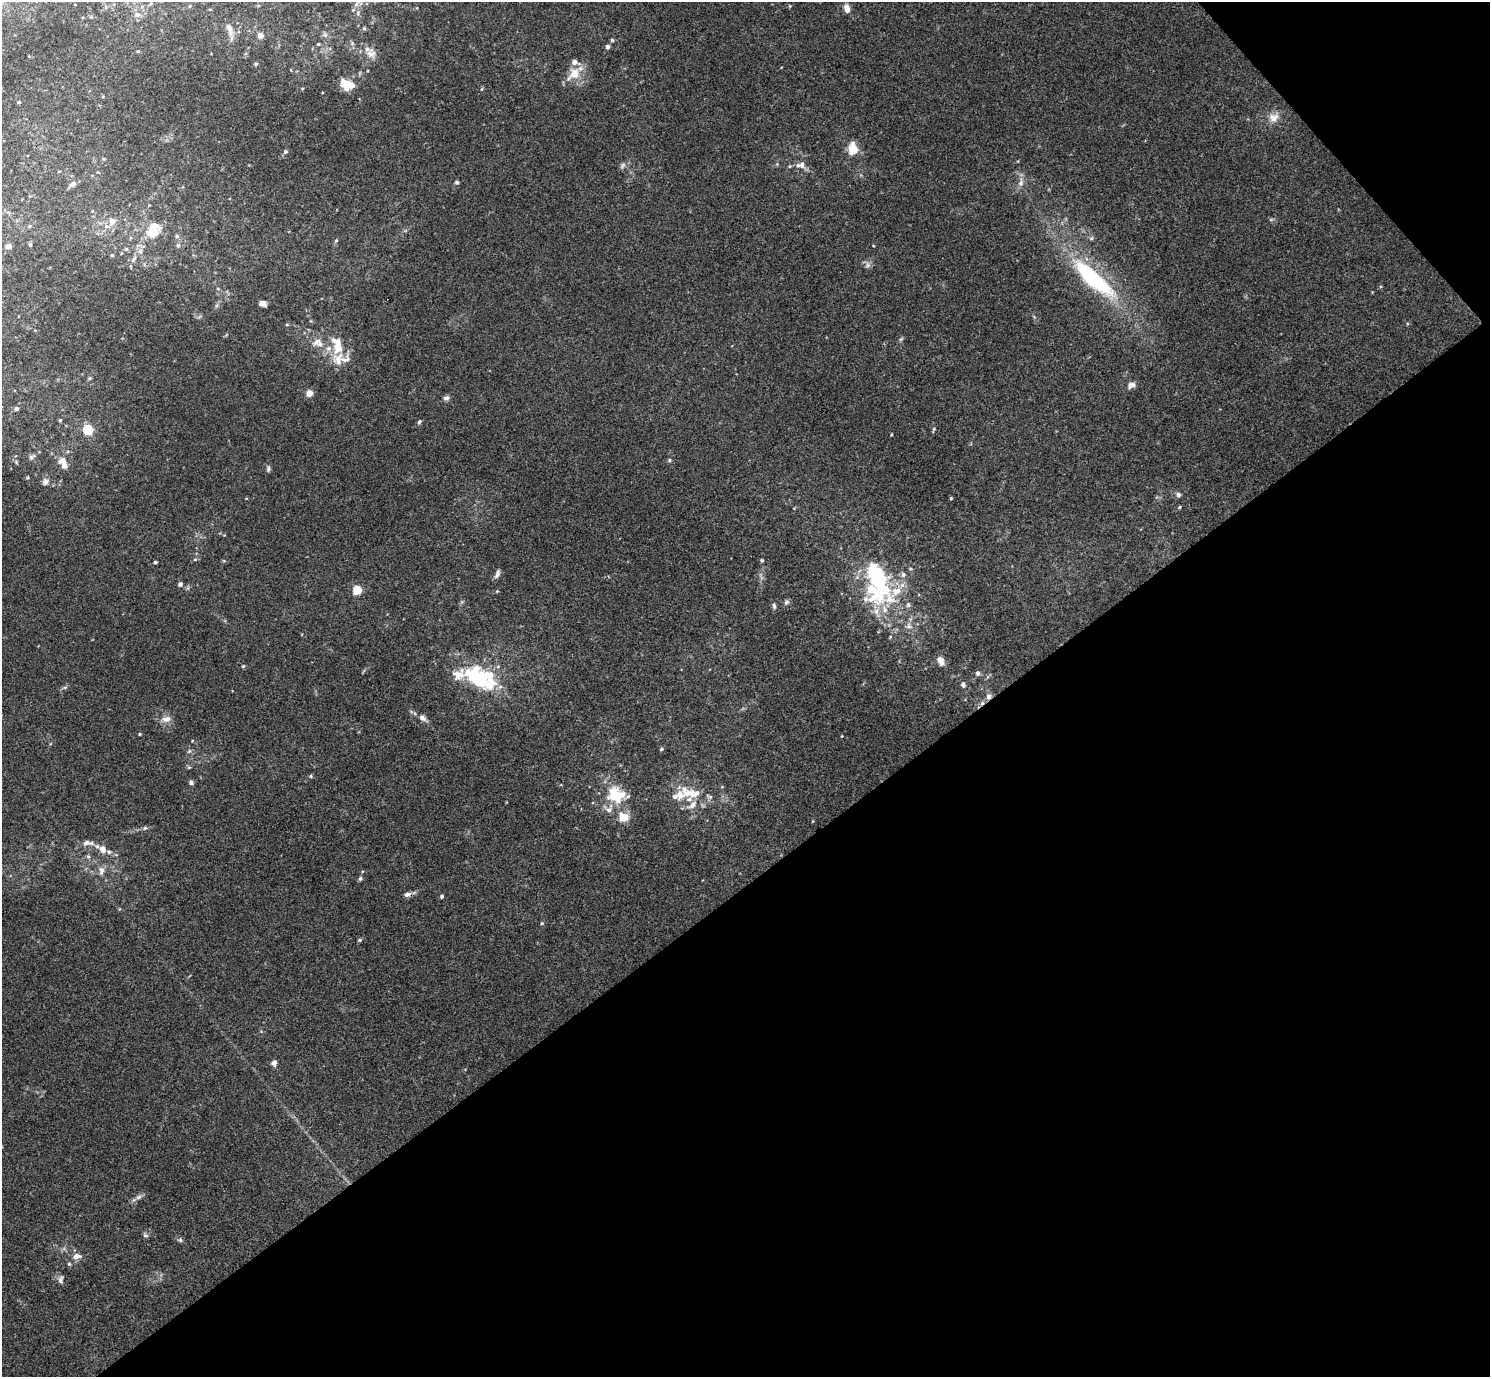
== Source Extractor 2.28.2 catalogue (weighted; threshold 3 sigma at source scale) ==
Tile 12 of 4 x 4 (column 4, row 3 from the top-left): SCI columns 4473-5960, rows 1676-3050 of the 5963 x 5961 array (HDU 1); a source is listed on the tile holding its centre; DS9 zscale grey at full resolution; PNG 1492 x 1379 px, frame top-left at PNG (2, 2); no overlay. Shown black and unused: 38% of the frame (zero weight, under 3 of 4 exposures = <1% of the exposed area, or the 3 px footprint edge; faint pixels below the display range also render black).
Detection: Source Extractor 2.28.2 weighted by HDU 2 'WHT'; one run over the whole footprint, this tile lists its part. Background 0.0451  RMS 0.0048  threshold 0.0217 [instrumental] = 3 sigma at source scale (4.5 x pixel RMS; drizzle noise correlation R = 1.50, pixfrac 1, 0.05/0.05 arcsec/px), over >= 5 px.
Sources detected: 154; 1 too faint to see at this stretch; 2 inside a brighter object's white glare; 1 cosmic-ray / hot-pixel residue — not listed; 30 inside a brighter listed object's ellipse — not listed separately; the other 120 listed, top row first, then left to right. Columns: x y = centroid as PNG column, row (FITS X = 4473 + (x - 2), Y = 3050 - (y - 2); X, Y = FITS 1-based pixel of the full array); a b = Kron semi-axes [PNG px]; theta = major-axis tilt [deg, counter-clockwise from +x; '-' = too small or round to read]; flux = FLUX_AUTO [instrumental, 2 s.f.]
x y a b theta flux
151 4 5 4 - 0.75
356 4 7 6 - 1.4
790 6 4 4 - 0.47
847 8 11 7 -78 3.4
137 15 8 7 - 2.3
229 28 17 7 -76 3.6
364 28 6 5 - 0.75
325 35 8 6 -2 1.4
260 36 7 6 - 2.3
612 40 4 4 - 0.84
318 44 5 4 - 0.66
607 47 5 5 - 1.5
138 51 5 3 - 0.47
371 53 15 13 -62 4.8
256 64 4 4 - 0.8
574 74 23 14 48 8.4
347 84 16 11 -22 9.6
19 102 4 3 - 0.88
1274 118 14 12 39 5
854 149 16 11 48 6.7
285 151 5 5 - 1.2
622 165 10 6 57 1.4
802 165 9 8 - 2.6
98 172 4 4 - 0.47
457 182 5 5 - 0.97
1021 182 15 7 81 3.2
73 184 8 6 28 2.1
149 205 4 4 - 0.45
112 221 6 5 - 5.2
29 226 5 4 - 0.63
106 226 8 7 - 2.4
152 233 21 14 23 11
177 236 6 6 - 1
1091 238 6 5 - 0.94
336 241 6 4 67 0.74
30 244 5 4 - 0.61
178 245 7 6 - 1.2
8 246 5 5 - 2.9
126 249 6 5 - 0.9
121 253 5 3 - 0.42
112 255 5 5 - 0.72
134 259 13 6 56 2.5
868 265 9 7 70 1.8
1093 278 61 17 -42 57
218 289 5 3 - 0.53
262 303 7 5 -20 2.6
287 325 5 3 - 0.51
901 339 7 4 45 0.75
320 344 9 8 - 2.9
338 359 22 17 68 9
90 378 5 5 - 0.66
1131 385 11 8 21 2.2
309 393 4 4 - 7.9
446 398 8 6 17 1.6
16 409 5 5 - 1.4
60 420 5 5 - 0.68
419 422 6 5 - 0.91
934 429 6 4 73 0.64
88 430 5 5 - 29
891 435 3 2 - 0.39
32 457 11 7 33 1.7
62 460 11 8 21 3.8
669 460 5 4 - 0.74
16 462 6 3 -72 0.66
268 468 7 5 89 1.1
27 477 4 4 - 0.64
45 482 10 8 58 2.2
1178 495 7 6 - 1.3
951 498 4 3 - 0.49
1179 507 5 4 - 0.54
195 559 5 4 - 0.69
762 560 5 4 - 0.61
155 562 3 3 - 0.93
872 567 19 13 7 9.2
910 569 6 4 -5 0.62
497 574 11 5 68 1.8
180 584 4 4 - 2
357 590 5 5 - 23
889 599 44 29 -21 34
786 602 9 5 45 1.2
774 606 8 5 -79 1.2
890 637 5 4 - 0.51
941 661 11 7 -64 3
243 666 5 5 - 0.62
498 666 6 4 19 0.7
978 673 6 5 - 1.3
477 678 40 19 -34 44
963 685 8 6 -66 1.2
65 687 8 3 19 0.82
989 696 8 7 - 2.2
423 718 10 7 -33 2.1
166 719 13 8 9 3.7
140 734 4 3 - 0.51
842 736 3 3 - 0.35
192 741 4 3 - 0.35
661 749 5 4 - 0.77
189 751 6 5 - 0.93
311 776 5 4 - 0.63
191 782 6 5 - 1.2
616 795 27 23 -16 19
677 795 22 12 17 7.1
709 797 11 6 -29 1.6
692 805 13 7 37 3.7
145 828 7 5 22 0.94
88 843 19 8 -1 3.5
102 849 10 7 -52 3.9
88 856 6 5 - 0.88
101 870 13 8 82 2.9
360 879 6 5 - 0.85
407 894 9 6 8 2.1
442 896 5 4 - 0.77
542 923 5 4 - 0.68
359 940 5 4 - 0.64
274 1062 6 5 - 2.5
138 1197 8 6 17 1.7
145 1235 8 6 -15 1
180 1240 7 5 -87 0.91
76 1256 9 7 16 3.6
69 1264 5 5 - 0.68
61 1279 11 7 79 1.7
Overlapping masked pixels (flux is a lower limit): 2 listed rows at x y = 989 696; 407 894